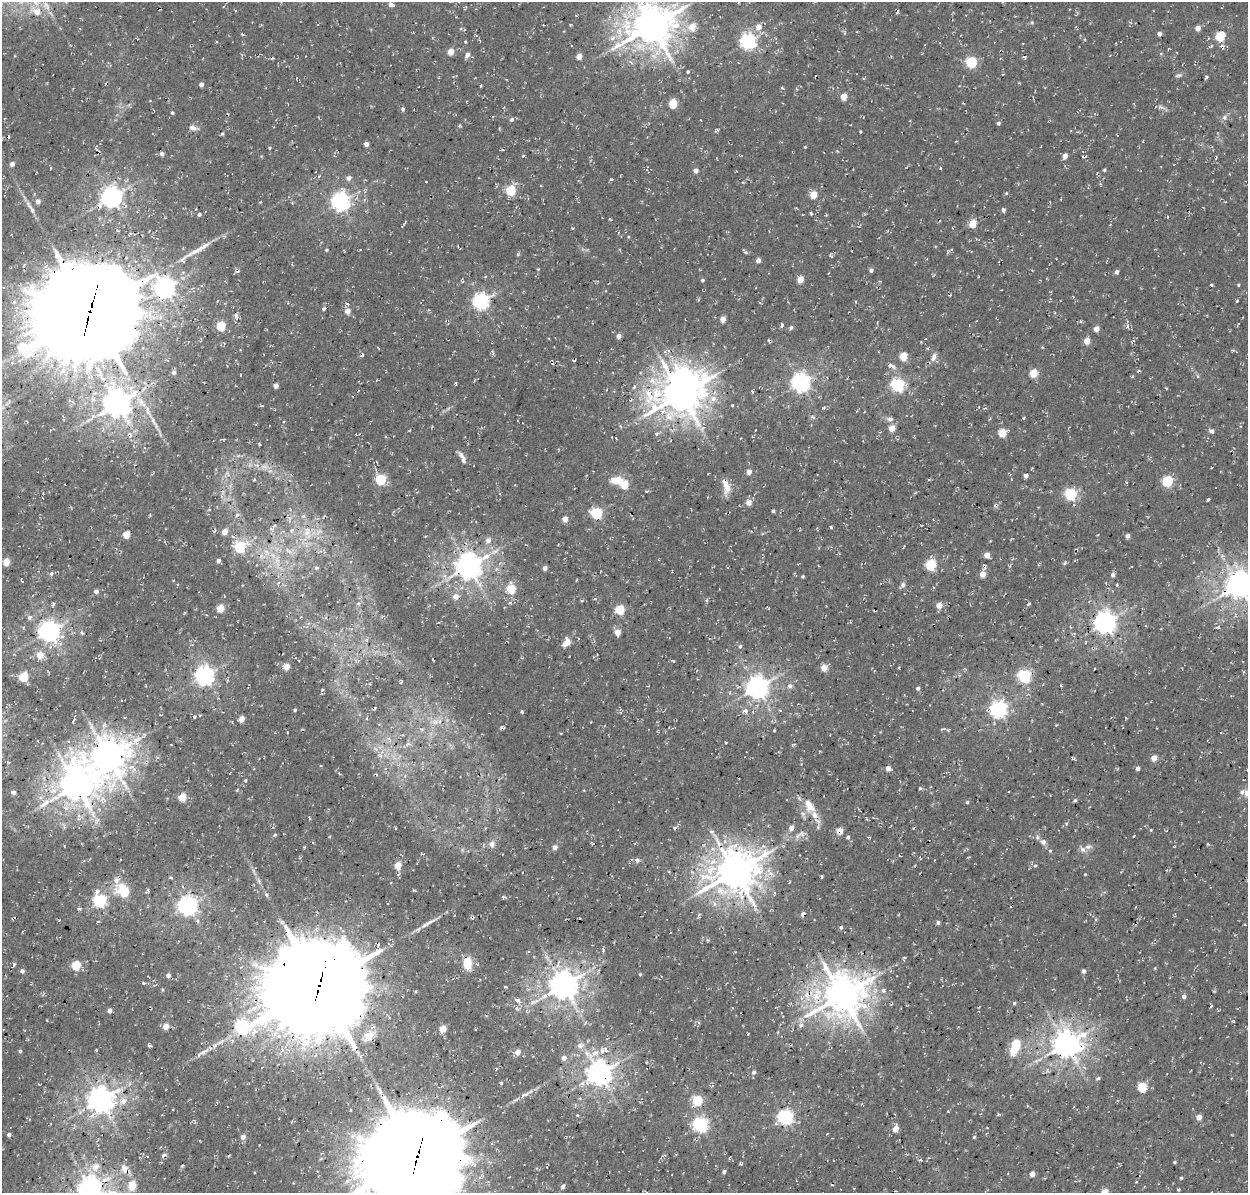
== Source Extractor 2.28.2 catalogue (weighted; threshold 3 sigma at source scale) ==
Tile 7 of 4 x 4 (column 3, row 2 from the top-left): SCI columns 2628-3873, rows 2702-3892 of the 5246 x 5340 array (HDU 1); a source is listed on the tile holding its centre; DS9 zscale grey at full resolution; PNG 1250 x 1195 px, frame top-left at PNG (2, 2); no overlay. Shown black and unused: <1% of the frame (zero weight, under 3 of 4 exposures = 8% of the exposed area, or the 3 px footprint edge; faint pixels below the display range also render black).
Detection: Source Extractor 2.28.2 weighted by HDU 2 'WHT'; one run over the whole footprint, this tile lists its part. Background 0.00446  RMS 0.0022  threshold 0.00995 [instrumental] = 3 sigma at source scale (4.5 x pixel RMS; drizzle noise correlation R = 1.50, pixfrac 1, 0.0396/0.0396 arcsec/px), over >= 5 px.
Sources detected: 360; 2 too faint to see at this stretch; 2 inside a brighter object's white glare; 7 cosmic-ray / hot-pixel residue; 5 long thin detections or spike segments (spike, bleed or trail) — not listed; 5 inside a brighter listed object's ellipse — not listed separately; the other 339 listed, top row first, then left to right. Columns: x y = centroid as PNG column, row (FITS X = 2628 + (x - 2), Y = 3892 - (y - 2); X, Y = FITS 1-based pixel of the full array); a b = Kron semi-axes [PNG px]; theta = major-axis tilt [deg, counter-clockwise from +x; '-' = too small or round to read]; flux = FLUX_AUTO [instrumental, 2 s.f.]
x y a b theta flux
391 4 6 5 - 0.95
37 12 8 8 - 2.2
651 26 13 12 - 700
692 27 7 6 - 3.1
758 27 6 6 - 1.8
1198 28 5 4 - 1.5
1159 33 4 4 - 0.85
242 34 4 3 - 0.24
1220 36 6 5 - 11
748 41 6 6 - 65
465 42 4 3 - 0.22
1116 43 3 2 - 0.14
451 52 5 4 - 3.2
467 55 6 5 - 1
579 57 4 4 - 2.3
1024 57 5 4 - 0.28
971 62 6 5 - 20
688 72 3 3 - 0.31
1179 75 9 4 9 0.49
201 84 4 4 - 1.1
481 85 3 2 - 0.29
782 88 5 3 - 0.28
844 96 5 4 - 3.1
467 101 3 2 - 0.14
673 104 5 5 - 7.8
1161 107 13 4 -13 0.69
403 109 5 5 - 0.43
172 113 4 3 - 0.34
493 116 3 2 - 0.18
1225 117 8 7 - 0.72
512 119 6 5 - 0.53
998 123 4 4 - 0.45
192 128 8 6 -15 1.2
366 144 4 4 - 0.95
805 147 3 3 - 0.2
269 148 3 3 - 0.26
96 149 5 3 - 0.27
162 154 4 4 - 0.8
524 156 4 3 - 0.27
1065 156 5 4 - 1.4
1084 156 5 2 - 0.35
12 164 5 5 - 0.84
50 168 4 2 - 0.15
940 168 3 2 - 0.23
1104 170 4 3 - 0.32
696 171 4 4 - 1.3
319 176 4 3 - 0.23
349 178 6 5 - 1
611 179 4 3 - 0.3
426 182 2 2 - 0.16
511 190 5 5 - 14
1006 193 4 4 - 0.26
813 195 5 4 - 5
111 197 7 7 - 140
38 201 5 5 - 1.2
260 202 4 3 - 0.19
340 202 7 7 - 100
1003 210 5 4 - 0.56
811 213 4 3 - 0.32
199 214 4 4 - 0.36
1167 217 4 2 - 0.17
405 222 5 2 - 0.25
972 223 5 4 - 5.9
953 228 4 2 - 0.17
326 250 4 3 - 0.22
360 250 4 2 - 0.16
745 251 8 3 -46 0.41
831 256 7 3 -50 0.29
758 260 4 4 - 1.2
183 261 10 8 -58 0.66
871 270 4 4 - 0.59
1117 272 4 4 - 0.76
800 279 5 5 - 2.8
702 280 5 4 - 0.3
1212 285 3 2 - 0.36
1238 285 4 3 - 0.23
164 288 7 7 - 150
1073 297 4 3 - 0.21
481 301 7 6 - 67
1237 301 4 3 - 0.25
323 309 4 4 - 0.41
89 311 39 34 18 4200
347 311 5 5 - 2
236 316 7 5 -88 0.72
723 319 4 4 - 2.2
1080 321 5 3 - 0.32
221 326 5 5 - 11
1127 326 9 5 73 0.53
791 328 5 5 - 0.45
1096 329 4 4 - 1.9
619 336 4 4 - 1.3
1087 341 5 4 - 2.7
492 352 8 3 -60 0.34
362 355 5 3 - 0.37
903 356 5 5 - 6
934 357 12 6 71 1.1
891 366 11 6 -23 1
174 372 5 5 - 0.59
1033 373 5 5 - 6.5
800 383 7 6 - 110
897 385 6 6 - 40
276 386 4 4 - 1.3
634 387 6 4 46 0.37
358 391 4 2 - 0.14
752 391 3 3 - 0.44
681 394 13 10 5 590
713 399 10 9 - 1.9
117 403 9 8 - 340
732 405 3 3 - 0.22
823 408 5 3 - 0.28
148 411 19 7 -71 2.1
812 417 8 4 -28 0.44
1023 418 4 3 - 0.25
889 419 11 6 -5 0.77
892 428 4 4 - 3.2
1211 431 8 5 -28 0.58
1002 433 5 5 - 5.9
656 434 6 5 - 0.45
259 444 4 2 - 0.25
461 455 12 6 -54 0.97
749 472 5 4 - 1.5
1025 476 4 3 - 0.83
254 479 4 3 - 0.22
380 479 5 5 - 17
616 480 18 10 5 2.7
1167 481 5 5 - 19
624 485 5 5 - 6.9
726 486 20 8 -80 2.3
1070 494 6 5 - 27
1208 500 4 2 - 0.31
749 503 6 6 - 1.6
773 511 4 3 - 0.4
596 513 5 5 - 23
237 515 7 4 24 0.47
289 518 7 5 -32 0.46
565 519 4 4 - 2
831 527 4 3 - 0.28
271 529 8 5 -61 0.59
292 530 8 4 44 0.61
225 532 5 5 - 2.2
307 532 20 11 -79 3.9
126 535 5 5 - 3.8
1128 536 6 4 44 0.67
1011 539 3 3 - 0.2
488 540 6 6 - 1.3
239 547 6 5 - 23
289 551 12 4 -30 0.85
987 555 4 4 - 2.2
277 560 8 7 - 1.2
218 561 4 4 - 0.75
6 562 5 4 - 4.5
931 565 6 5 - 18
468 566 8 8 - 290
316 568 6 5 - 0.48
545 568 4 4 - 0.87
51 574 6 5 - 0.48
983 574 4 4 - 2.7
1113 575 5 4 - 0.65
803 576 3 3 - 0.34
903 585 8 6 88 0.66
1117 585 5 3 - 0.19
1239 585 9 8 - 320
511 589 6 5 - 8.9
96 591 5 5 - 0.93
456 597 5 5 - 2
358 603 7 5 21 0.6
510 603 5 3 - 0.36
53 604 6 4 71 0.38
1029 604 5 3 - 0.2
939 605 5 5 - 2.3
220 608 5 5 - 6
620 610 5 5 - 11
30 617 7 6 - 0.72
1105 622 7 7 - 180
1218 627 7 5 43 0.5
49 631 7 7 - 160
81 632 6 4 -86 0.36
617 632 5 4 - 2.6
566 643 9 6 55 2.4
740 646 5 4 - 0.38
40 655 6 5 - 3.6
299 660 4 2 - 0.21
433 660 3 2 - 0.2
286 667 5 4 - 2.9
824 668 5 5 - 3
204 676 7 6 - 110
1024 676 6 6 - 37
23 677 5 5 - 10
401 682 4 2 - 0.21
1061 685 3 3 - 0.21
647 686 3 2 - 0.19
790 686 7 6 - 0.84
757 688 7 7 - 190
918 688 4 4 - 0.51
322 690 4 4 - 0.39
998 709 7 6 - 82
295 710 3 3 - 0.34
780 710 4 3 - 0.19
522 711 5 3 - 0.3
745 711 7 6 - 0.88
194 717 4 3 - 0.28
241 719 4 4 - 2.4
74 720 9 2 67 0.3
435 722 11 7 1 1.3
948 730 5 3 - 0.24
774 731 3 3 - 0.17
561 733 3 2 - 0.18
726 743 4 3 - 0.18
408 744 10 5 16 0.79
108 756 12 11 - 550
1154 758 5 5 - 2.1
888 768 5 5 - 1.4
1138 768 4 4 - 0.65
245 780 5 4 - 0.31
76 785 12 11 - 510
237 790 5 3 - 0.2
13 792 4 4 - 1.1
1247 793 6 6 - 1.3
182 797 5 5 - 7.1
1075 800 4 4 - 0.34
967 802 4 4 - 0.35
45 803 21 9 38 3.4
809 806 20 11 -62 3.8
309 817 6 3 -60 0.23
674 828 5 4 - 0.54
791 828 6 5 - 1.2
1151 830 4 3 - 0.22
839 831 6 5 - 2.6
802 834 12 9 -17 1.3
275 835 5 4 - 0.34
1133 836 3 2 - 0.2
848 837 5 4 - 0.48
1043 842 8 7 - 0.95
591 843 5 3 - 0.2
492 844 7 6 - 1.3
1208 844 5 4 - 0.27
555 847 6 5 - 0.84
1082 849 9 7 -50 0.92
1050 851 4 4 - 0.23
637 860 5 5 - 0.76
398 865 5 4 - 4.2
1035 866 4 4 - 0.3
254 871 7 4 -72 0.47
735 871 14 11 32 690
1085 874 3 2 - 0.18
822 876 4 2 - 0.27
171 877 4 3 - 0.31
116 880 11 8 79 1.3
790 882 4 2 - 0.18
414 890 5 3 - 0.22
124 891 8 6 -38 13
503 897 7 4 -12 0.36
99 901 6 6 - 41
715 904 8 6 90 0.83
187 906 7 6 - 130
79 909 6 4 -16 0.36
803 914 5 4 - 0.92
13 918 5 2 - 0.23
1096 919 5 4 - 0.26
938 922 5 4 - 0.47
841 927 4 4 - 0.45
708 940 5 4 - 0.3
603 950 6 4 -81 0.35
904 958 4 4 - 0.33
467 963 13 8 90 4
13 965 9 4 71 0.43
76 965 5 5 - 9.9
1155 968 4 4 - 0.19
22 971 4 4 - 0.75
1083 971 5 4 - 0.53
879 972 7 4 -72 0.45
640 974 4 4 - 0.24
168 975 5 4 - 0.75
143 983 4 3 - 0.24
563 985 8 8 - 350
319 986 36 32 18 3700
506 987 4 3 - 0.19
883 990 6 5 - 0.63
842 995 13 12 - 670
807 996 17 7 -74 2.6
1184 997 5 5 - 0.83
517 1000 8 5 -20 0.93
1014 1003 4 4 - 0.34
1211 1006 3 2 - 0.23
516 1009 7 5 83 0.58
109 1010 4 4 - 1
582 1011 5 5 - 0.43
781 1013 3 2 - 0.14
801 1025 8 6 55 0.79
166 1027 4 4 - 3
242 1027 7 6 - 41
443 1029 5 5 - 3.1
475 1029 3 2 - 0.16
369 1036 21 12 44 3.4
1016 1044 5 5 - 9.4
1066 1044 9 8 - 320
580 1045 10 7 4 1.1
149 1046 5 4 - 0.32
96 1050 3 3 - 0.17
606 1050 8 6 -63 0.99
20 1051 4 3 - 0.35
518 1052 5 5 - 2
564 1058 6 6 - 1
754 1072 5 4 - 0.45
141 1073 2 2 - 0.13
599 1073 8 8 - 250
1098 1078 7 3 12 0.38
129 1084 6 4 70 0.41
1142 1087 5 5 - 10
525 1094 14 5 24 1.1
100 1100 8 8 - 280
697 1100 5 5 - 13
123 1101 11 8 27 1.8
351 1110 3 2 - 0.24
948 1111 4 2 - 0.15
998 1114 5 3 - 0.32
785 1117 6 6 - 62
1199 1117 5 4 - 1.9
700 1125 6 6 - 54
895 1129 5 4 - 2.5
9 1135 4 3 - 0.54
243 1137 5 4 - 1.2
974 1137 4 4 - 0.27
164 1155 6 3 29 0.63
417 1156 38 33 20 3300
920 1160 5 3 - 0.27
1174 1162 4 3 - 0.29
740 1163 3 3 - 0.31
95 1167 14 12 41 2.7
124 1168 15 10 -83 2
724 1172 4 4 - 0.5
1032 1174 4 4 - 1.7
1181 1178 4 3 - 0.26
1136 1182 4 2 - 0.16
132 1185 13 11 79 3
563 1186 5 4 - 0.71
90 1188 7 7 - 240
1178 1190 3 3 - 0.31
1104 1192 5 4 - 4.7
Overlapping masked pixels (flux is a lower limit): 19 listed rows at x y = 651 26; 1084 156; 89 311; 681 394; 117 403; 239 547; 468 566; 1239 585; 1105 622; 108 756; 839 831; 735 871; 803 914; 13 918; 319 986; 242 1027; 1066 1044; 599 1073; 417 1156
Isophote crosses this tile's border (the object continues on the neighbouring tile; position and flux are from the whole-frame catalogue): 6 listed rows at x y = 651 26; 1239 585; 1247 793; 417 1156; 90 1188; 1104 1192
Unlisted compact peaks at least as high as the median listed source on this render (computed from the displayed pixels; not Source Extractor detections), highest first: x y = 920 788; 501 727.